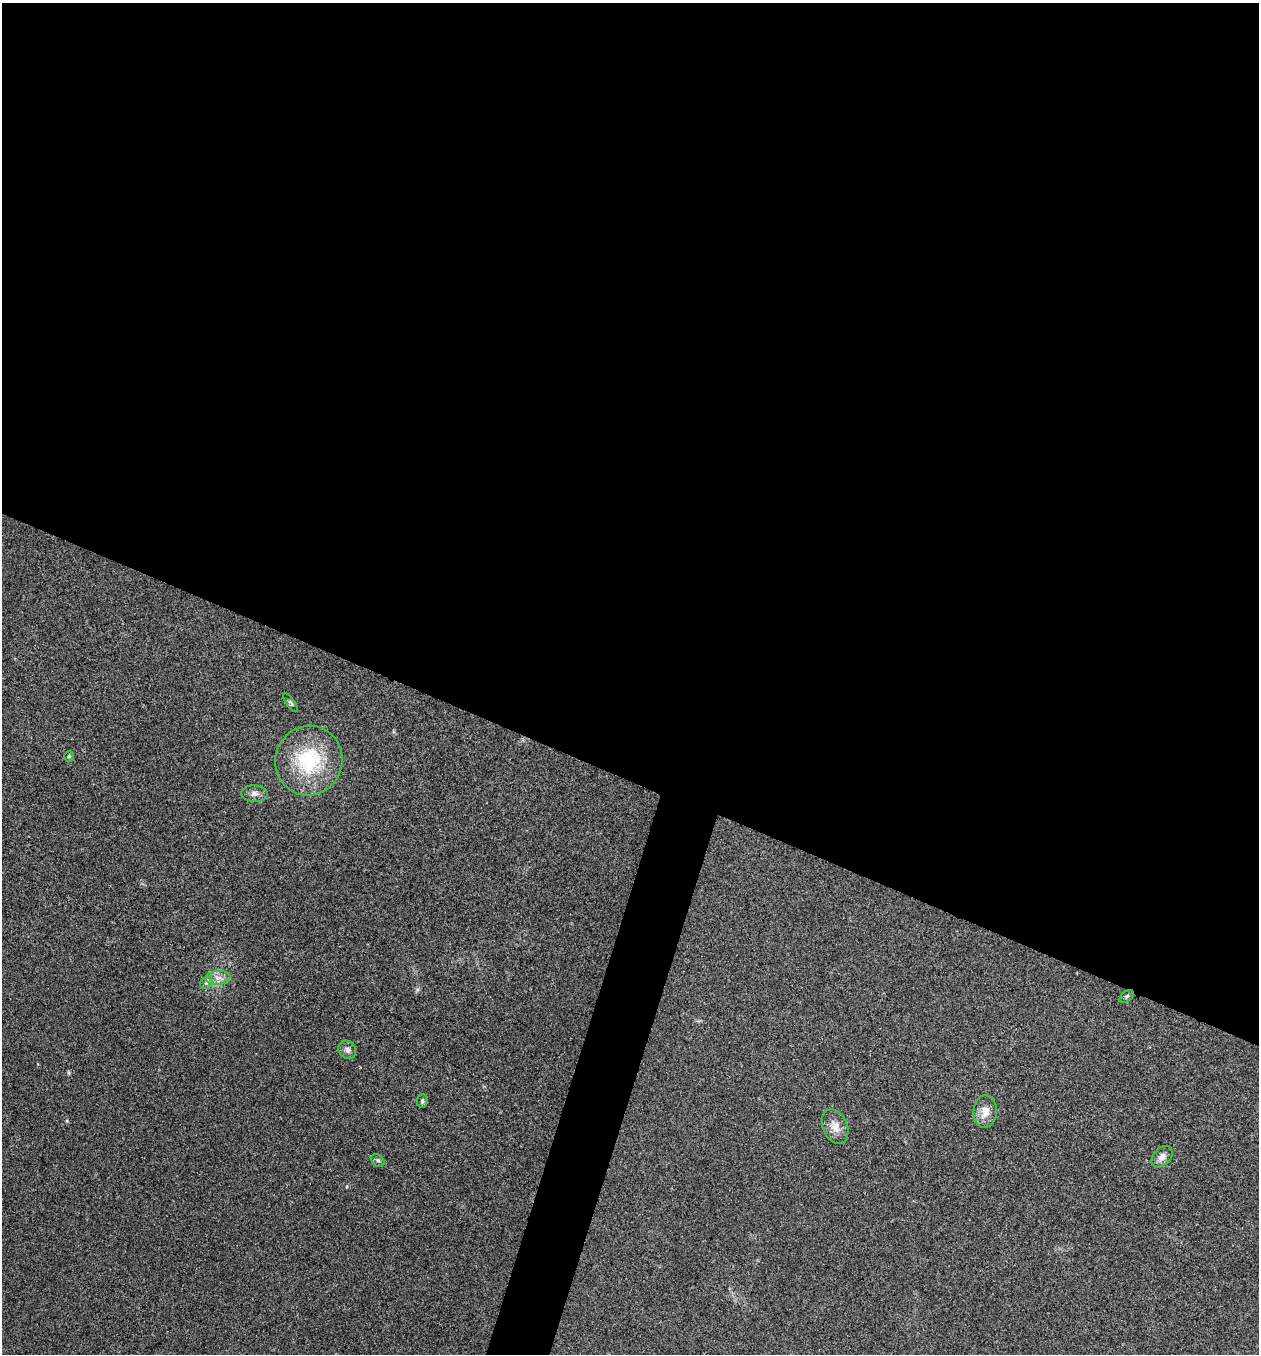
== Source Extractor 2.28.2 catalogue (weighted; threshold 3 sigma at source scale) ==
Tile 3 of 4 x 4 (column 3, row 1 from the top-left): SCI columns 2651-3907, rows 4063-5414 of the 5431 x 5417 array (HDU 1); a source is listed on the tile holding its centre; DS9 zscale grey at full resolution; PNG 1261 x 1356 px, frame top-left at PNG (2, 3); each listed source drawn as its Kron ellipse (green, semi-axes under 4 px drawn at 4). Shown black and unused: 59% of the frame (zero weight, under 3 of 4 exposures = <1% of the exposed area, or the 3 px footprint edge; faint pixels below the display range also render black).
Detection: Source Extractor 2.28.2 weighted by HDU 2 'WHT'; one run over the whole footprint, this tile lists its part. Background 0.0238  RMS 0.0041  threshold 0.0184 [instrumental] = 3 sigma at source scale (4.5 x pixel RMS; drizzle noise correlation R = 1.50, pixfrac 1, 0.05/0.05 arcsec/px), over >= 5 px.
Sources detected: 13; all 13 listed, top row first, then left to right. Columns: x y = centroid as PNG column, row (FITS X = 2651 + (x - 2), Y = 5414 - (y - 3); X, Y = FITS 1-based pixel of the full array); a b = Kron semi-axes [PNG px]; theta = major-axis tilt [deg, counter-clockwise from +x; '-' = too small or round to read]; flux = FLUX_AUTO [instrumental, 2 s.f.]
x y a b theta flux
291 703 11 4 -54 0.86
69 756 5 4 - 0.64
309 761 35 33 69 31
254 794 13 8 -2 2.2
218 978 12 7 4 2.8
206 983 7 5 42 0.85
1127 996 8 5 38 0.73
347 1050 9 8 - 1.7
422 1101 7 5 81 0.91
985 1111 16 11 86 4.7
835 1127 18 12 -67 4.4
1162 1157 12 8 47 2.5
378 1160 7 5 -47 0.85